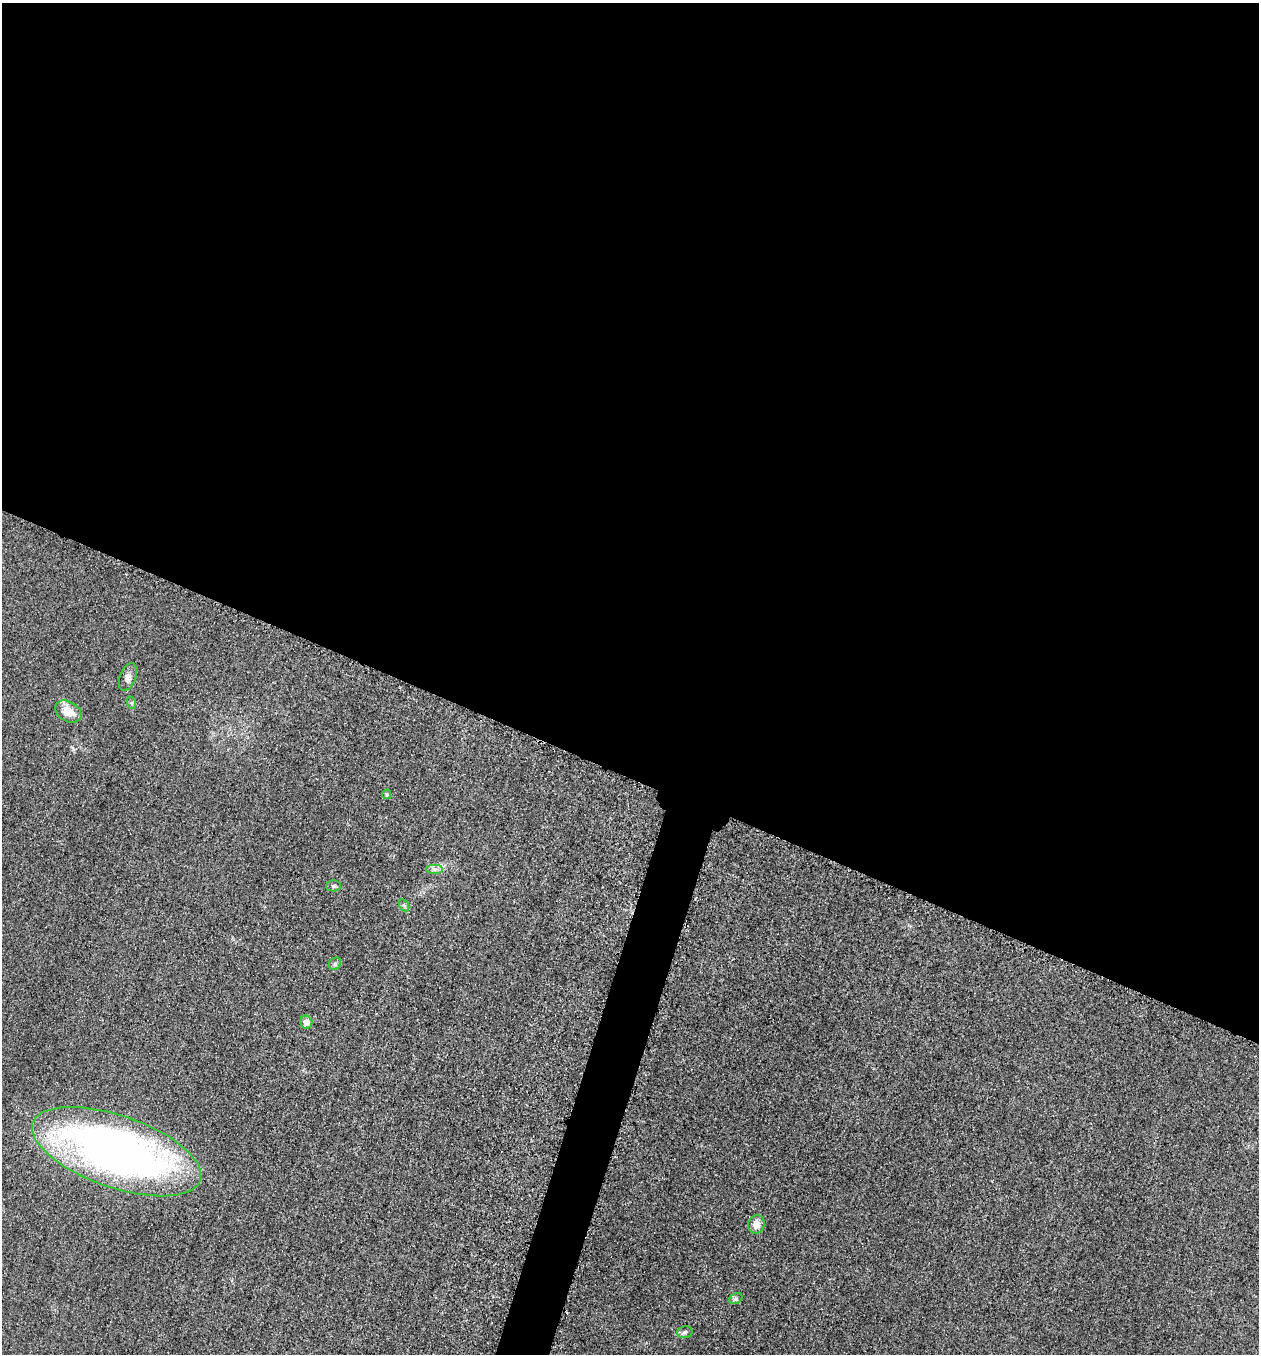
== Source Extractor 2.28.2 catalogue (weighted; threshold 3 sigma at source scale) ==
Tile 3 of 4 x 4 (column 3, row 1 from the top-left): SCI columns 2713-3969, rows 4078-5429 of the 5507 x 5463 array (HDU 1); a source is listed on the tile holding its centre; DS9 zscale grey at full resolution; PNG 1261 x 1356 px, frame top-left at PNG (2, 3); each listed source drawn as its Kron ellipse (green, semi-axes under 4 px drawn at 4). Shown black and unused: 59% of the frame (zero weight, under 3 of 5 exposures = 4% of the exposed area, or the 3 px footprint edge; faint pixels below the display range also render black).
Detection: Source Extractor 2.28.2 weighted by HDU 2 'WHT'; one run over the whole footprint, this tile lists its part. Background 0.0227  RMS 0.0053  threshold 0.0237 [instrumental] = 3 sigma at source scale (4.5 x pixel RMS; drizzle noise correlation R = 1.50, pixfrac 1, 0.05/0.05 arcsec/px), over >= 5 px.
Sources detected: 13; all 13 listed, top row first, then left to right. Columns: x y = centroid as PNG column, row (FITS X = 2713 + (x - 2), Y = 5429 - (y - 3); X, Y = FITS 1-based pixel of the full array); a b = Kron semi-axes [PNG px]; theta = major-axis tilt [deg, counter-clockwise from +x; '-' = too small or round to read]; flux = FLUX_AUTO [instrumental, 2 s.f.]
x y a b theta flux
128 677 14 8 68 2.8
132 703 6 4 -71 0.71
68 712 14 10 -30 9.1
387 794 5 4 - 0.96
434 869 8 4 0 1.6
333 886 7 5 1 1
404 905 7 4 -56 0.9
335 964 7 5 45 1
306 1022 6 6 - 4.3
116 1152 88 36 -19 330
756 1224 9 8 - 4.7
736 1299 7 5 29 1.1
685 1332 8 5 14 1.3